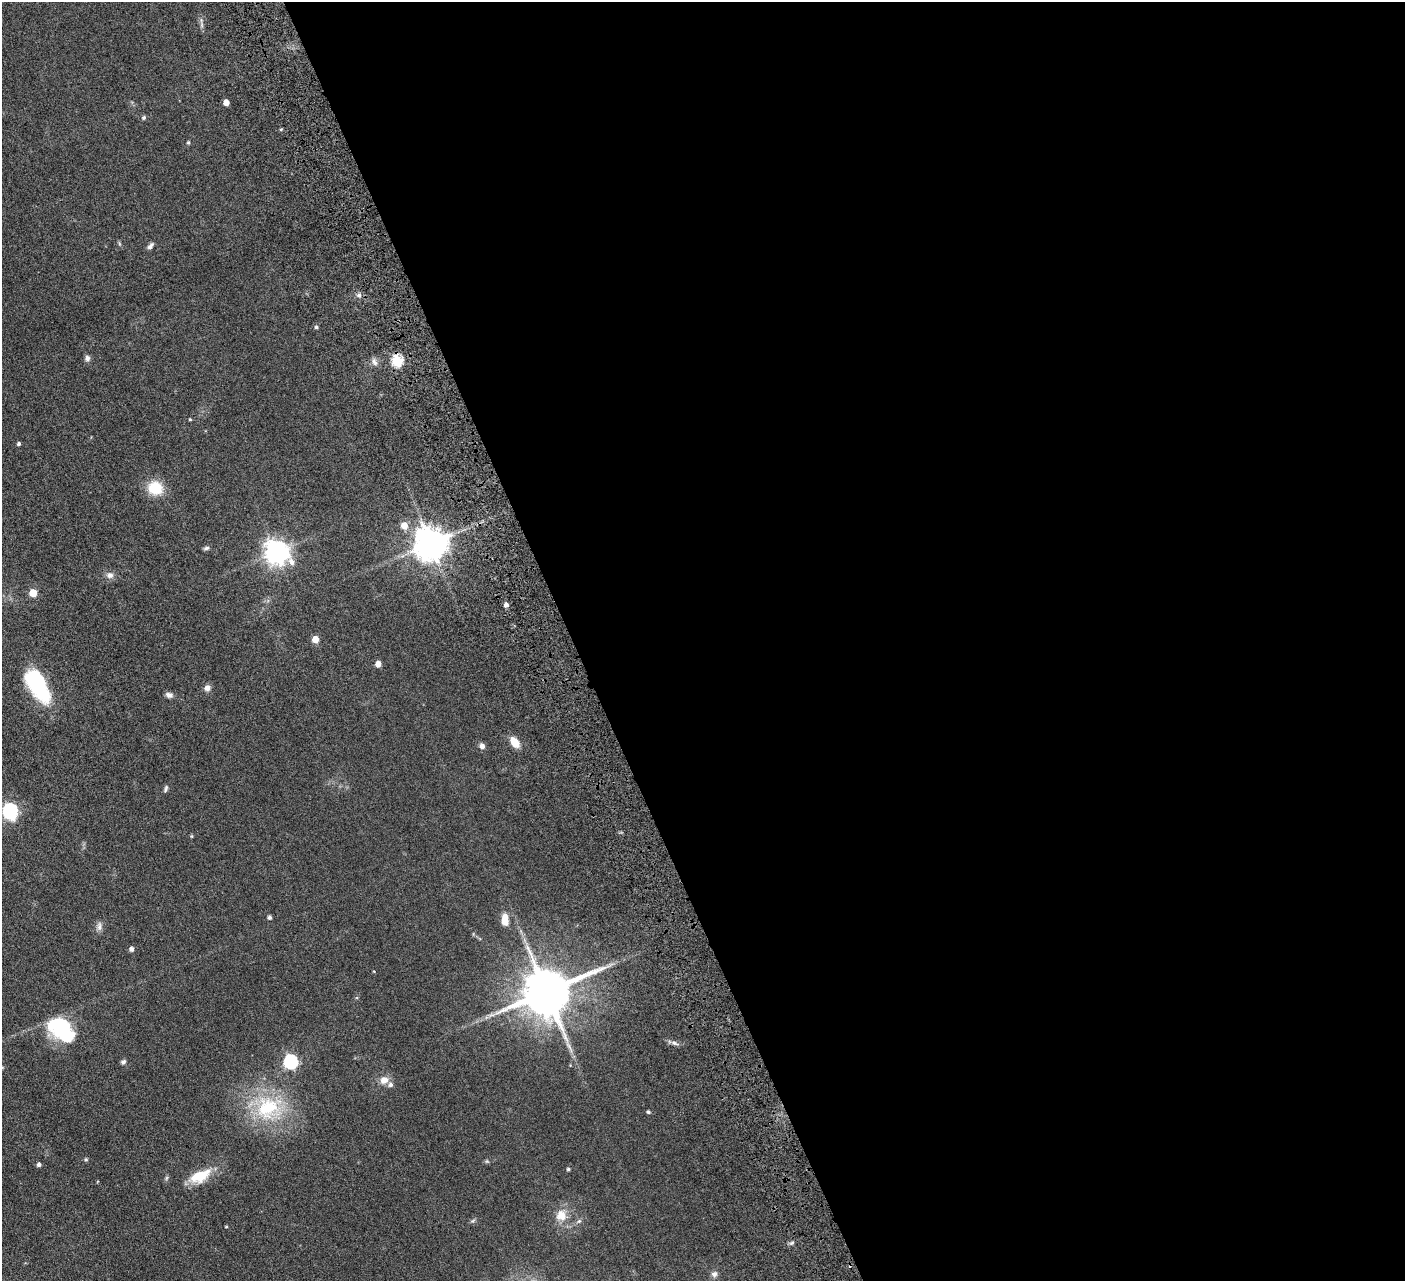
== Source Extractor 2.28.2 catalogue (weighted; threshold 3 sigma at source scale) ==
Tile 8 of 4 x 4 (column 4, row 2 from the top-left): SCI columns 4268-5670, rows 2881-4159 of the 5728 x 5631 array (HDU 1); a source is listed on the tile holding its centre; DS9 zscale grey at full resolution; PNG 1407 x 1283 px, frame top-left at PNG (2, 2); no overlay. Shown black and unused: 59% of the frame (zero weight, under 4 of 8 exposures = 3% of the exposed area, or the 3 px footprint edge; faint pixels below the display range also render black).
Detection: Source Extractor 2.28.2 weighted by HDU 2 'WHT'; one run over the whole footprint, this tile lists its part. Background 0.0566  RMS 0.0062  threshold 0.0255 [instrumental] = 3 sigma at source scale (4.09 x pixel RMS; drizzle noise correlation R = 1.36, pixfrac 0.8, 0.05/0.05 arcsec/px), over >= 5 px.
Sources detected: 55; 1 too faint to see at this stretch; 1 inside a brighter object's white glare — not listed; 1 inside a brighter listed object's ellipse — not listed separately; the other 52 listed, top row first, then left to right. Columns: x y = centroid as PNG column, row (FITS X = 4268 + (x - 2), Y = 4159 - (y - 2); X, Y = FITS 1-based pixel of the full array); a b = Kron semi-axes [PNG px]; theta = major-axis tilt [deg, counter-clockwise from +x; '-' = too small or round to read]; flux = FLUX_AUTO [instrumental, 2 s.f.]
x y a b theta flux
226 102 5 4 - 5.5
144 117 5 5 - 1.1
188 142 4 4 - 0.87
150 246 9 5 50 1.8
359 295 6 5 - 1.6
316 327 4 3 - 1.1
87 358 7 6 - 2.1
397 361 6 5 - 46
374 362 11 5 -53 2.1
190 419 4 3 - 0.6
19 444 4 3 - 1.2
155 488 15 13 -20 16
404 525 6 6 - 7.1
431 543 9 9 - 1200
206 548 8 5 9 1.2
276 552 9 8 - 490
110 575 9 8 - 2.6
33 593 5 5 - 15
506 605 4 4 - 2.6
315 639 5 5 - 8.3
378 664 5 4 - 4.2
37 685 38 17 -60 46
207 688 8 7 - 2.5
169 695 9 6 -16 2.2
515 742 11 7 -54 9.2
482 746 7 6 - 2.4
166 789 10 4 70 1.2
10 811 9 6 -85 120
191 836 5 3 - 0.51
270 917 4 4 - 1.5
505 920 14 8 -84 6.2
99 926 13 7 86 2.4
131 949 5 5 - 2.1
546 992 13 12 - 3100
492 1015 10 5 20 2
63 1031 29 19 -54 38
674 1043 11 5 -17 2
123 1062 7 5 38 1.3
290 1062 6 6 - 94
384 1080 11 9 26 4.5
268 1108 40 34 13 44
648 1112 4 4 - 0.87
86 1159 6 4 -69 0.72
487 1161 6 4 44 0.76
39 1164 4 4 - 1.8
568 1169 4 4 - 0.93
200 1176 28 13 25 15
561 1215 17 15 -83 8.2
473 1221 8 3 19 0.87
579 1221 6 5 - 1.1
226 1227 3 3 - 0.51
714 1274 8 8 - 2.1